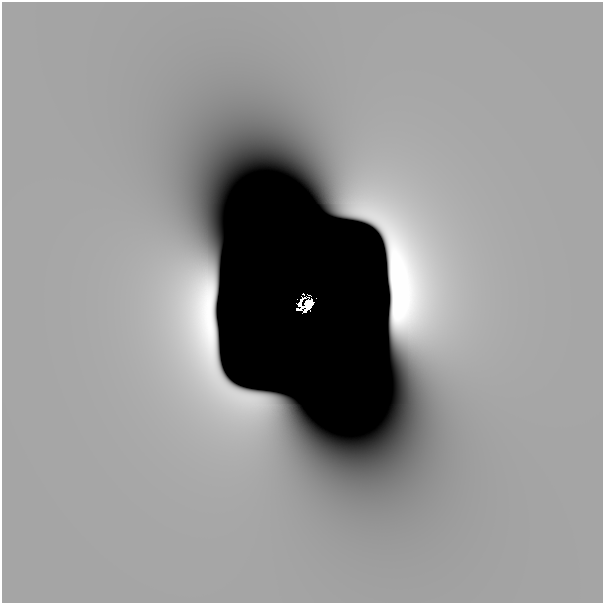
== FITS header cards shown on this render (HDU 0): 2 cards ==
NAXIS1  =                  601
NAXIS2  =                  601

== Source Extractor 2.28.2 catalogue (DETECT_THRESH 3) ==
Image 601 x 601 px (HDU 0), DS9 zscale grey, 1 PNG px = 1 image px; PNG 605 x 605 px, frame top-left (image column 1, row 601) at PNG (2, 2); no overlay
Background 1.24e-13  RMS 2.9e-13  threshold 8.63e-13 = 3 sigma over >= 5 px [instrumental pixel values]
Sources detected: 8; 4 with non-positive FLUX_AUTO (blend fragments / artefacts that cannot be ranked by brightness) are not listed; the other 4 listed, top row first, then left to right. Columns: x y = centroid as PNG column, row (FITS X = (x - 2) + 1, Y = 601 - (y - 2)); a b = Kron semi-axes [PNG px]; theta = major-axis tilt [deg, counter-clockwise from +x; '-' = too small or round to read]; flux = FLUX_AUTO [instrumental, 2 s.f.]
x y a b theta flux
301 301 9 3 59 1.1e-01
308 303 9 6 85 5.2e-01
302 307 4 3 - 3.9e-02
498 318 87 56 -83 1.2e-08
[4 non-positive-flux detections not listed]